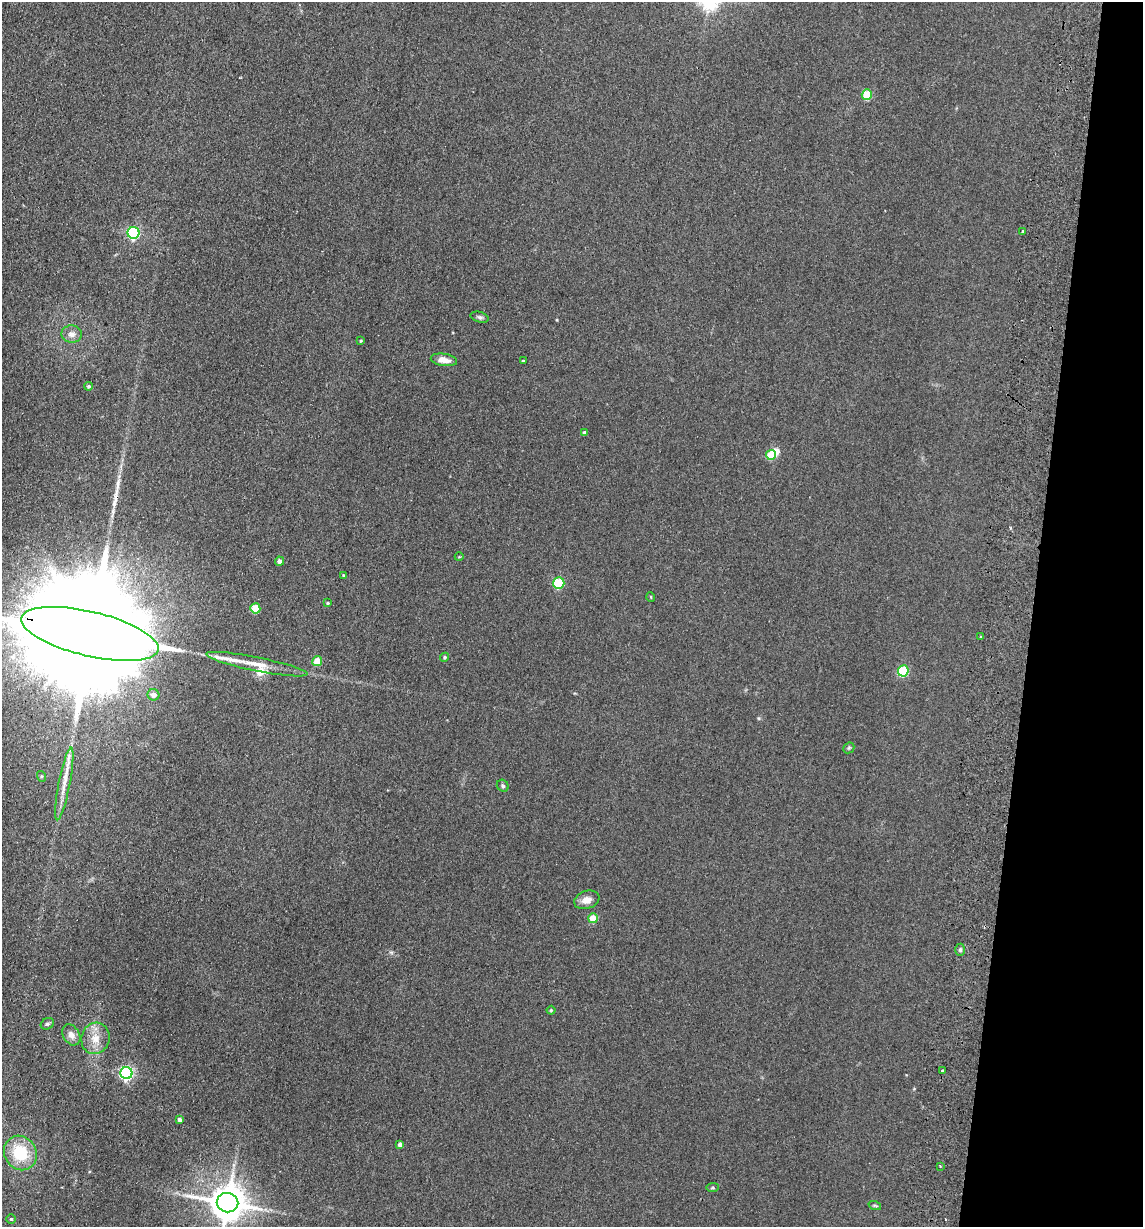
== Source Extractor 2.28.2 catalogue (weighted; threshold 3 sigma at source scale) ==
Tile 8 of 4 x 4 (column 4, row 2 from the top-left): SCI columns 3599-4739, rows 2463-3687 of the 5033 x 4924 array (HDU 1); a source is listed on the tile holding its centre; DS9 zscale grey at full resolution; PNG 1145 x 1229 px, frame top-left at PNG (2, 2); each listed source drawn as its Kron ellipse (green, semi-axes under 4 px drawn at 4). Shown black and unused: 10% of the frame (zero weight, under 2 of 3 exposures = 3% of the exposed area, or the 3 px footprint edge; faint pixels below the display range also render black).
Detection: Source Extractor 2.28.2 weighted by HDU 2 'WHT'; one run over the whole footprint, this tile lists its part. Background 0.132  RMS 0.012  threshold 0.0555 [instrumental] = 3 sigma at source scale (4.5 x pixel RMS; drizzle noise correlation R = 1.50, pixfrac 1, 0.05/0.05 arcsec/px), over >= 5 px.
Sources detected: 53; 2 inside a brighter object's white glare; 1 cosmic-ray / hot-pixel residue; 3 long thin detections or spike segments (spike, bleed or trail) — neither listed nor drawn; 1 inside a brighter listed object's ellipse — not listed separately; the other 46 listed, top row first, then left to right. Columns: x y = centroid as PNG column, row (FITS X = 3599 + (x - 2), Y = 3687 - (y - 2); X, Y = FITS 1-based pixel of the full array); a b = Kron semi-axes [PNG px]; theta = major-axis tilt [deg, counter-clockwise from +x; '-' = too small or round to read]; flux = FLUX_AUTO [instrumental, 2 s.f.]
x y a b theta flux
867 95 5 5 - 42
1022 231 3 3 - 5.5
133 233 6 6 - 150
480 317 9 5 -15 2.8
72 334 10 8 -3 6.7
361 341 4 3 - 1.6
444 360 13 6 -8 10
523 361 3 3 - 1.3
89 386 4 4 - 2.4
584 433 4 3 - 2.9
771 455 5 5 - 32
459 557 4 3 - 0.9
280 561 4 4 - 4.6
343 575 4 3 - 1.3
559 583 6 5 - 61
651 597 5 3 - 1.1
328 603 4 3 - 1.4
255 608 5 5 - 40
90 634 70 22 -13 92000
980 636 3 2 - 1.1
445 657 5 4 - 1.8
317 661 5 5 - 26
257 664 51 7 -11 22
903 671 5 5 - 74
153 695 6 5 - 7.6
849 748 6 5 - 1.7
41 776 5 3 - 1.4
64 784 37 5 79 17
503 786 6 5 - 2.3
587 900 13 8 18 9.1
593 918 5 5 - 23
960 950 6 5 - 2.3
551 1010 4 4 - 1.4
47 1024 7 5 29 2.4
71 1035 11 8 -58 7.3
95 1038 16 14 73 17
942 1071 3 3 - 1.5
126 1073 6 6 - 240
180 1120 4 4 - 4.1
400 1144 4 4 - 4.4
20 1153 18 16 -58 50
940 1166 3 3 - 0.87
713 1188 6 4 6 1.6
227 1203 11 9 -11 3100
875 1206 6 4 -19 1.6
11 1219 4 4 - 1.4
Overlapping masked pixels (flux is a lower limit): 1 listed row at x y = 90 634
Isophote crosses this tile's border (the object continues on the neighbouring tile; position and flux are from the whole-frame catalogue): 2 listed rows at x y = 90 634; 227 1203